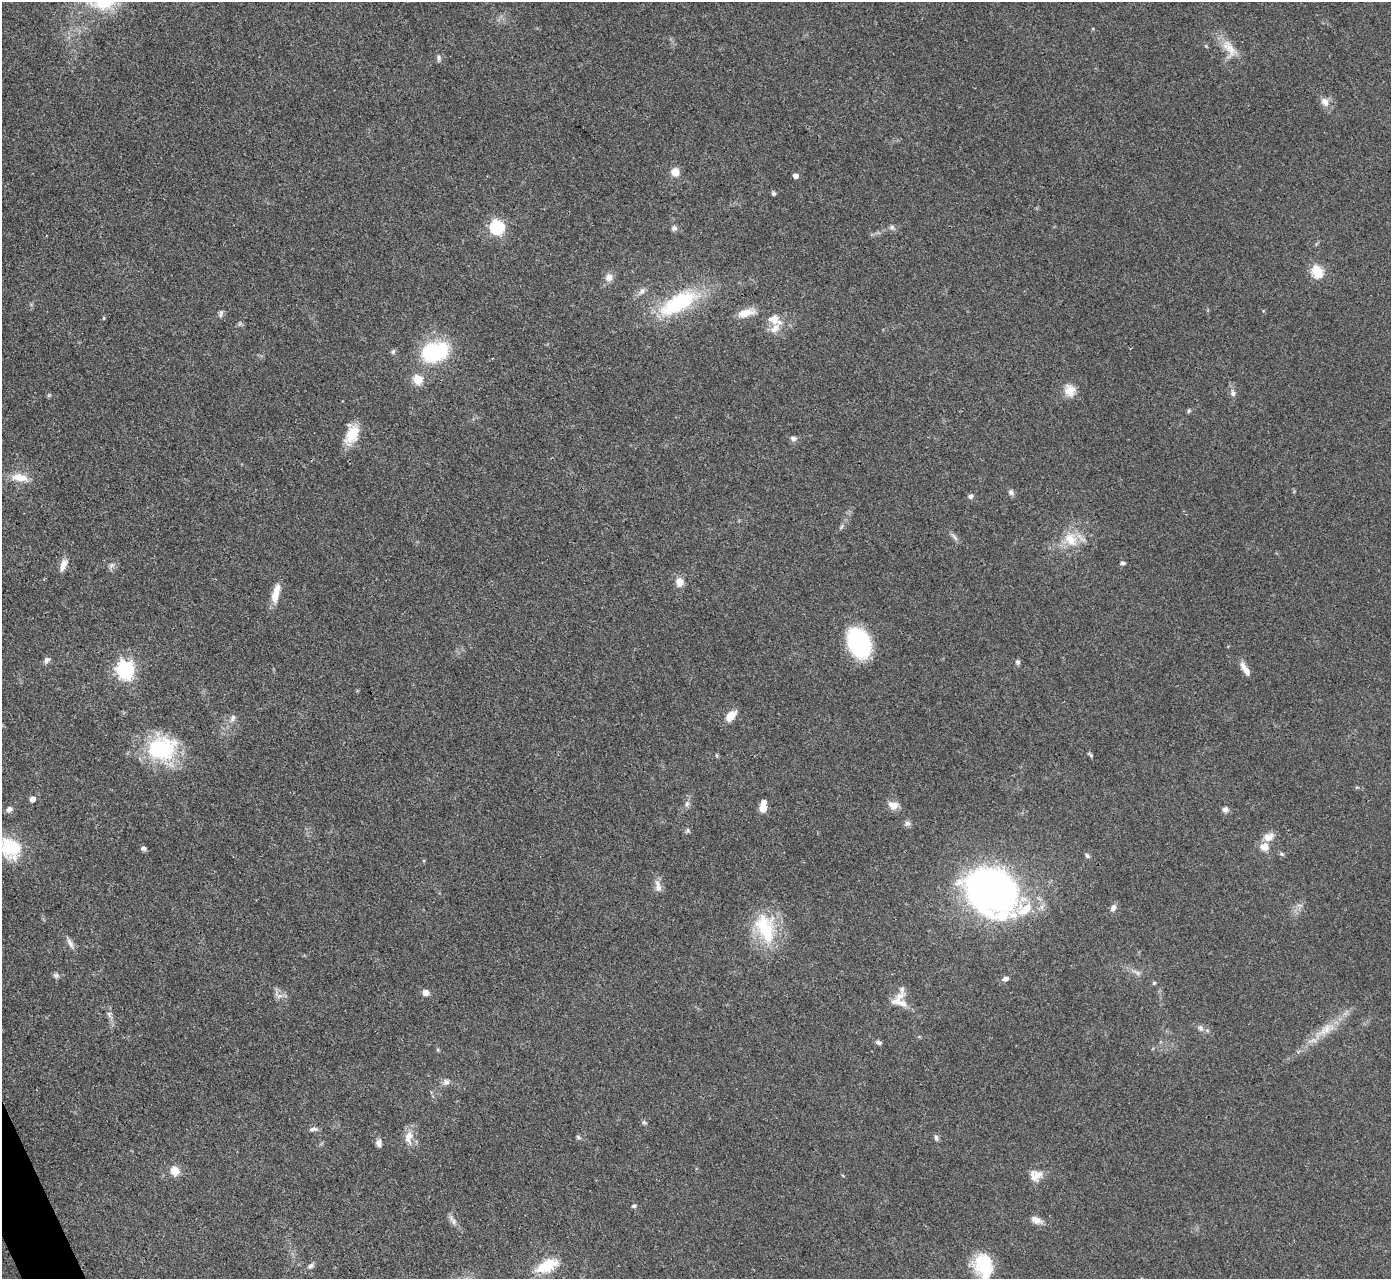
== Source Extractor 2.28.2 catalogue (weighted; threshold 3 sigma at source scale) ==
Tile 7 of 4 x 4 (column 3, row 2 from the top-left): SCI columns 2778-4166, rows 2707-3983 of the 5555 x 5545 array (HDU 1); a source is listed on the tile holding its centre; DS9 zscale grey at full resolution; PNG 1393 x 1281 px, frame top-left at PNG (2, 2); no overlay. Shown black and unused: <1% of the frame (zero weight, under 3 of 4 exposures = <1% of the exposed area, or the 3 px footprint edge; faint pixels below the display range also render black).
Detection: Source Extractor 2.28.2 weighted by HDU 2 'WHT'; one run over the whole footprint, this tile lists its part. Background 0.07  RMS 0.0052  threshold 0.0235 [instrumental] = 3 sigma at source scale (4.5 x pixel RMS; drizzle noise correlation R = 1.50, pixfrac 1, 0.05/0.05 arcsec/px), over >= 5 px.
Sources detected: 95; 4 inside a brighter listed object's ellipse — not listed separately; the other 91 listed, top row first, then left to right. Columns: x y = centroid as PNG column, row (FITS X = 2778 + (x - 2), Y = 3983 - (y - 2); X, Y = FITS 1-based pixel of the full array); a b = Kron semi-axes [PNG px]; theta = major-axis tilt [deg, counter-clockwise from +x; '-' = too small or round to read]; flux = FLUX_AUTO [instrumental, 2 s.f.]
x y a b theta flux
1229 48 30 13 -51 9.3
439 58 9 6 -83 1.4
1325 102 12 9 -59 4
675 172 8 8 - 6.4
795 176 4 4 - 3.2
773 193 5 5 - 1
497 227 7 6 - 90
892 227 7 7 - 1.4
674 228 8 7 - 1.5
1317 271 6 5 - 47
609 277 10 9 - 3.6
642 291 9 7 57 2
679 303 48 19 29 46
746 313 23 9 16 6.7
221 314 11 5 76 1.4
774 319 17 15 -17 7
393 351 7 5 63 0.95
434 352 30 20 13 43
418 379 5 5 - 24
1070 390 15 13 -75 6.5
1233 393 8 7 - 1.9
1189 411 5 5 - 0.93
352 433 23 15 71 12
793 438 8 7 - 1.7
19 477 24 10 -6 7.8
1011 492 8 7 - 1.6
970 496 7 6 - 1.4
842 526 8 3 71 0.95
954 537 15 4 -51 1.8
1071 539 23 17 -54 12
1123 563 6 4 -6 1
63 564 16 7 69 4.1
111 566 10 6 53 1.7
679 582 9 8 - 5.3
276 593 26 8 77 7.5
859 643 21 14 -67 78
47 660 9 7 56 1.7
1018 662 7 6 - 1.1
1245 669 17 6 -57 4.4
125 670 7 7 - 200
731 716 16 9 48 5.3
233 718 11 7 64 2.2
162 748 37 30 9 43
717 755 6 4 -83 0.66
1090 755 7 4 -43 0.86
32 799 5 5 - 4.2
763 802 5 5 - 2.2
687 804 8 6 69 1.5
893 805 13 10 -7 4.5
763 808 5 5 - 12
9 809 8 7 - 2
1225 809 8 7 - 1.9
907 823 9 7 25 1.6
688 830 7 5 -61 0.91
1264 847 11 11 - 4.8
10 848 30 24 -49 25
143 848 7 5 -6 1.4
1282 854 6 5 - 0.85
1087 856 8 5 -46 1.1
658 886 17 8 -80 3.6
991 891 43 33 -35 280
1113 908 8 6 56 2.5
765 928 42 24 -71 30
70 943 16 6 -62 2.7
1138 973 9 5 -32 1.6
56 975 9 6 -18 1.4
1005 978 7 5 19 2.1
1154 983 5 4 - 0.76
902 989 11 7 86 1.8
426 992 7 6 - 3.7
899 1002 24 9 -18 5.4
109 1014 11 6 -61 2.2
1200 1028 9 7 -66 1.8
1325 1029 28 11 37 11
879 1042 8 5 -21 1.4
438 1050 5 3 - 0.6
446 1082 9 8 - 2.2
644 1122 6 5 - 0.93
314 1129 11 5 0 1.6
408 1137 19 10 83 6.2
578 1137 7 4 -37 0.93
936 1138 8 5 -81 1.3
379 1143 9 7 -85 2.4
175 1171 10 9 - 5.8
1035 1175 18 14 16 5.9
634 1206 6 4 -11 0.87
453 1221 15 6 -58 2.5
1037 1221 13 9 -14 3.4
311 1266 8 6 31 1.6
547 1266 29 13 24 16
983 1266 30 20 -78 23
Overlapping masked pixels (flux is a lower limit): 1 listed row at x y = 991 891
Isophote crosses this tile's border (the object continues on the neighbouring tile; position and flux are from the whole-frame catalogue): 2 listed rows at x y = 10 848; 983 1266